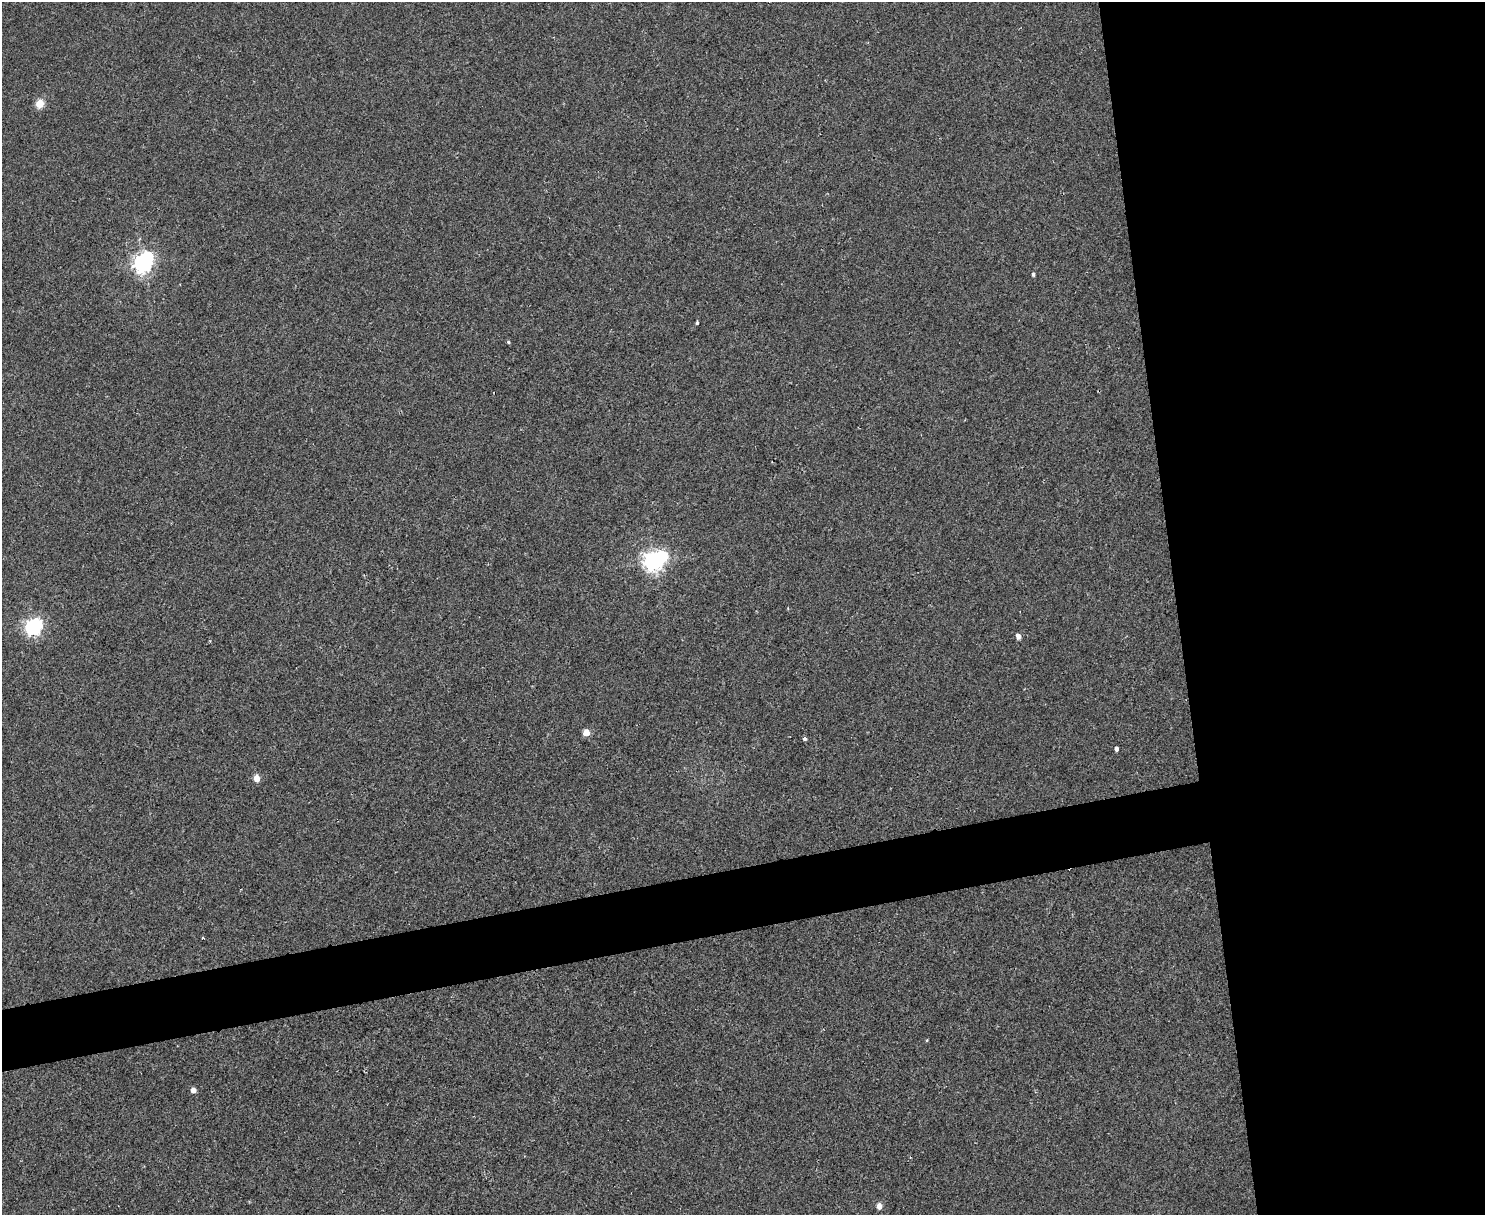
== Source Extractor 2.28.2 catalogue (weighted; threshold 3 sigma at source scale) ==
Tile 6 of 3 x 4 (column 3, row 2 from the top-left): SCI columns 3214-4696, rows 2427-3639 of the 4834 x 4854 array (HDU 1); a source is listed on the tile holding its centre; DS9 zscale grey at full resolution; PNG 1487 x 1217 px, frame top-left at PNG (2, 2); no overlay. Shown black and unused: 25% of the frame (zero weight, under 2 of 3 exposures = <1% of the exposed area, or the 3 px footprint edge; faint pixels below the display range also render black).
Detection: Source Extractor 2.28.2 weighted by HDU 2 'WHT'; one run over the whole footprint, this tile lists its part. Background 0.0018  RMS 0.005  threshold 0.0225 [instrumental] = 3 sigma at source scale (4.5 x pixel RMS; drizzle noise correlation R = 1.50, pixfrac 1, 0.05/0.05 arcsec/px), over >= 5 px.
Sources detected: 15; all 15 listed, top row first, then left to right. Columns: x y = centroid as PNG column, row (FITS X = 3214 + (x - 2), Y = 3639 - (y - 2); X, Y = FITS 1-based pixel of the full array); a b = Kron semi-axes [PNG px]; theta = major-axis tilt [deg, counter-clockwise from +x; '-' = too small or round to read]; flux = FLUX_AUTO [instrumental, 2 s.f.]
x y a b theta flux
40 103 5 5 - 16
143 263 8 7 - 240
1033 274 4 3 - 1
697 323 4 3 - 0.65
508 342 4 4 - 0.51
654 561 8 7 - 290
33 627 7 6 - 150
1018 636 5 4 - 2.7
586 732 5 5 - 5.9
805 739 3 3 - 2.3
1116 749 4 4 - 1.6
256 778 5 4 - 6.7
203 938 3 3 - 1
193 1090 4 4 - 3.8
879 1206 5 4 - 4.2